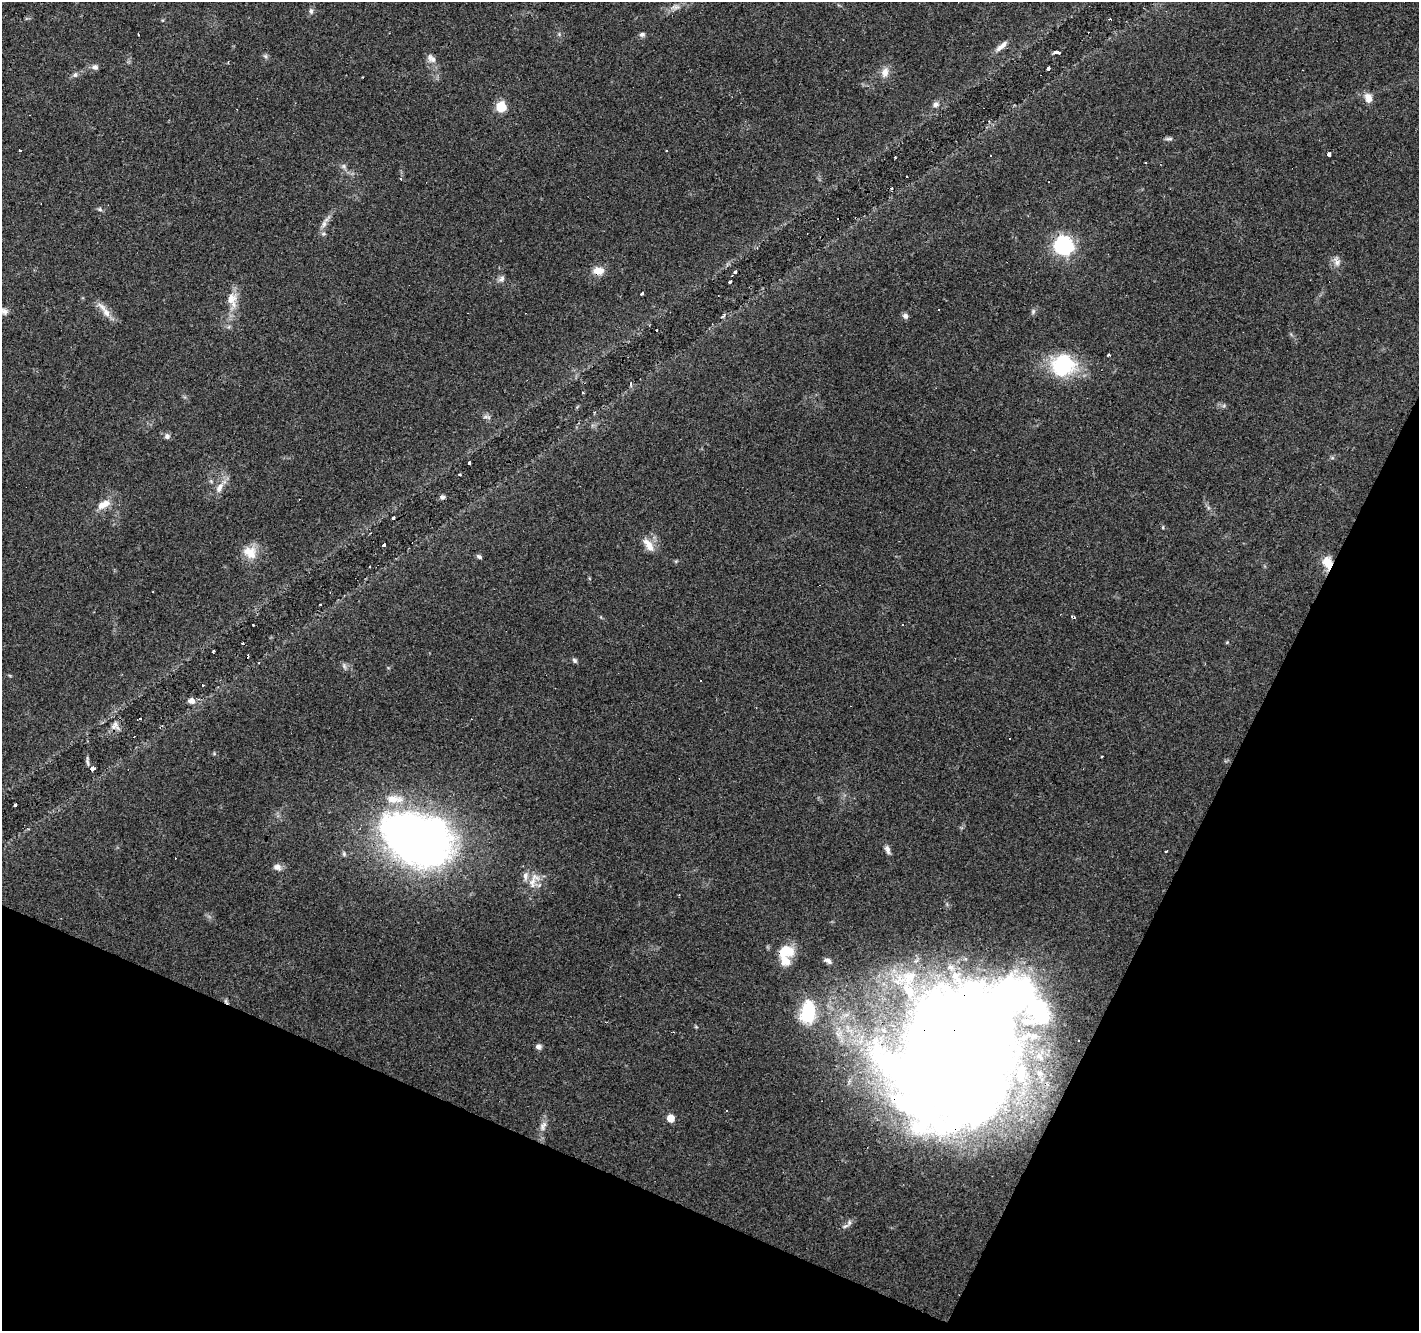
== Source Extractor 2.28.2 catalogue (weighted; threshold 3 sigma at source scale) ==
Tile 15 of 4 x 4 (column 3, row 4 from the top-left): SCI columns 2834-4250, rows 201-1529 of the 5670 x 5783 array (HDU 1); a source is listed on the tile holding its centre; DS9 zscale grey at full resolution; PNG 1421 x 1333 px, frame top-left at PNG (2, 2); no overlay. Shown black and unused: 23% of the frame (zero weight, under 3 of 4 exposures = <1% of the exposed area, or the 3 px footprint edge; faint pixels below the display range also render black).
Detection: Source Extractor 2.28.2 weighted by HDU 2 'WHT'; one run over the whole footprint, this tile lists its part. Background 0.0903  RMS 0.0053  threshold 0.0239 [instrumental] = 3 sigma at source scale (4.5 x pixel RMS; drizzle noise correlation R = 1.50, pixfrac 1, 0.0396/0.0396 arcsec/px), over >= 5 px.
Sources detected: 114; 6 inside a brighter object's white glare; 16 cosmic-ray / hot-pixel residue — not listed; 7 inside a brighter listed object's ellipse — not listed separately; the other 85 listed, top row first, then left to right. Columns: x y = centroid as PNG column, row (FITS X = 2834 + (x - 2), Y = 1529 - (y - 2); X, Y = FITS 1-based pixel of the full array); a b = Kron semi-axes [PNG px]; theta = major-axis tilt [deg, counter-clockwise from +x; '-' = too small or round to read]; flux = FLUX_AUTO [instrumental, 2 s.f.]
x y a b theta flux
675 7 16 7 3 3.5
311 11 8 5 -76 1.4
559 34 5 5 - 0.79
642 34 8 6 14 1.4
138 35 3 2 - 0.77
1001 46 18 6 40 3.9
1057 52 7 3 1 3.2
266 56 8 6 -42 1.2
431 58 14 9 -42 3.3
228 62 3 3 - 0.46
95 67 8 7 - 1.9
1048 68 4 3 - 1.5
885 72 15 9 80 4.6
75 75 8 6 55 1.5
1368 98 11 9 -84 4.6
936 104 9 7 40 2.1
501 106 6 6 - 34
1169 139 10 5 0 1.4
20 150 3 3 - 3.2
666 150 3 3 - 3.9
1329 154 3 3 - 8.8
895 157 3 2 - 0.47
1145 163 3 3 - 1
344 166 8 7 - 1.7
100 209 7 5 -22 1.1
324 224 15 6 68 3.6
1063 245 7 7 - 210
1337 263 10 8 27 2.9
598 271 15 10 -5 5.7
735 272 4 3 - 0.98
501 279 9 7 35 2
730 282 3 3 - 0.98
642 293 3 3 - 16
231 298 17 14 58 7
939 310 3 3 - 1.3
4 311 11 8 -14 2.7
1033 311 8 5 64 1.2
106 313 16 9 -53 5.2
905 316 7 7 - 1.9
1108 355 3 3 - 2.8
1063 365 30 27 5 37
167 436 7 7 - 1.9
1332 458 6 4 18 0.82
469 463 3 2 - 0.8
460 474 3 3 - 0.64
219 487 17 8 62 5
442 497 6 5 - 1.3
104 504 19 9 29 6.6
393 518 3 3 - 0.73
1163 527 5 3 - 0.52
384 545 4 3 - 1.4
649 545 19 8 -55 6.2
250 553 20 13 -35 9.5
479 557 7 5 -27 1.3
1327 562 16 11 -79 7.9
153 592 3 2 - 0.67
320 605 3 2 - 0.46
1227 642 5 4 - 0.58
213 651 3 2 - 0.67
574 660 7 5 -47 1.2
344 666 10 5 -69 1.4
700 681 3 3 - 0.85
203 685 3 2 - 0.37
191 701 8 7 - 3.1
139 719 5 2 - 1
115 725 12 6 42 3.1
87 761 15 2 -82 1.2
92 768 5 4 - 1.9
15 805 3 3 - 1.1
415 839 66 47 -24 400
887 850 12 6 -68 2.2
1166 851 3 2 - 0.79
344 854 7 5 -76 1.1
277 867 10 8 -14 3
532 882 26 10 38 7.4
785 950 23 15 -13 13
828 960 13 7 -29 2.6
226 1001 8 4 -57 1.1
808 1012 20 12 81 38
696 1027 6 3 -19 0.6
538 1047 7 6 - 2
954 1049 114 92 44 1200
670 1118 5 5 - 9.9
543 1126 14 8 64 3.5
845 1226 12 5 20 2
Overlapping masked pixels (flux is a lower limit): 6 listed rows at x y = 1063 245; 598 271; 1327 562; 415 839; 226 1001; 954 1049
Isophote crosses this tile's border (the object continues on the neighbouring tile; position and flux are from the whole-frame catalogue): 1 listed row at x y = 4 311